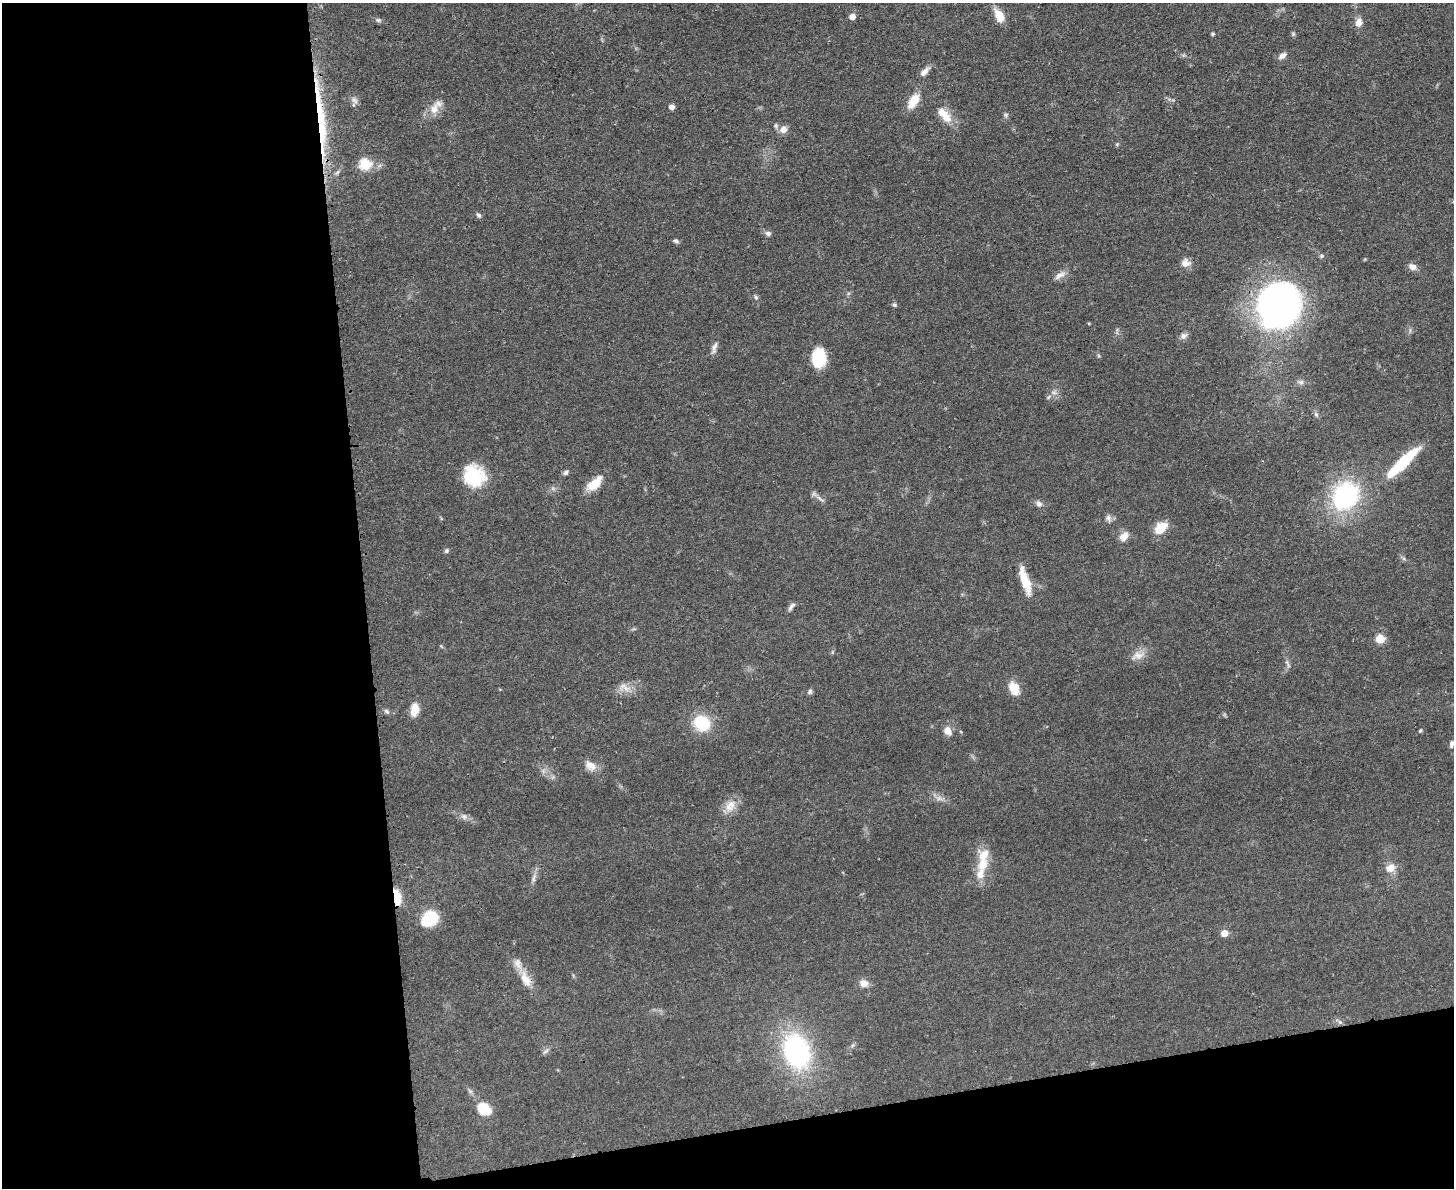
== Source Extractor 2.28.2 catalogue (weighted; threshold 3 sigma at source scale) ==
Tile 10 of 3 x 4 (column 1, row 4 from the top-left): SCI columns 142-1593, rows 12-1197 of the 4750 x 4765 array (HDU 1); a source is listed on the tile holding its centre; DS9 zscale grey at full resolution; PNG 1456 x 1190 px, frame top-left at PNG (2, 3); no overlay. Shown black and unused: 31% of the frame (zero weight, under 3 of 4 exposures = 2% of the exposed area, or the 3 px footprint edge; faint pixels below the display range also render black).
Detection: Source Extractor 2.28.2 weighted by HDU 2 'WHT'; one run over the whole footprint, this tile lists its part. Background 0.0459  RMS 0.0051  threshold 0.0232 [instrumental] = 3 sigma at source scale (4.5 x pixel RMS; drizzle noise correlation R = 1.50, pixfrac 1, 0.05/0.05 arcsec/px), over >= 5 px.
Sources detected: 78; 1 too faint to see at this stretch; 3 inside a brighter object's white glare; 1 long thin detection or spike segment (spike, bleed or trail) — not listed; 3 inside a brighter listed object's ellipse — not listed separately; the other 70 listed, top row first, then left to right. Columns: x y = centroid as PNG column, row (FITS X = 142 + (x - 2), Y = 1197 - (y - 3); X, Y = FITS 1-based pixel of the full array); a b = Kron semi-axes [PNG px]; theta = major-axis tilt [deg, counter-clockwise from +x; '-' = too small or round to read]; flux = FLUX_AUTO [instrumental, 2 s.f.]
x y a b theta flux
999 16 16 9 -62 7.1
852 17 5 5 - 4.7
378 20 7 6 - 1.1
1359 23 11 9 73 3.6
1213 34 5 4 - 0.64
1282 56 10 6 34 2.7
924 72 13 6 45 3.1
355 100 10 6 -45 1.8
913 101 20 10 58 7.9
672 107 5 4 - 3.1
434 109 17 11 71 5.8
944 114 25 11 -48 8.7
1006 115 6 5 - 0.97
784 129 9 8 - 4
1117 144 5 4 - 0.65
365 164 6 6 - 40
478 215 8 5 -46 1.1
768 233 8 6 -2 1.5
676 241 8 4 -13 1.1
1185 263 12 10 -8 3.5
1412 267 10 7 -24 3
1060 275 17 7 30 3.3
756 297 6 5 - 1
894 305 6 5 - 0.88
1278 305 34 32 65 290
1183 336 10 8 25 2
714 347 18 5 75 2.4
819 358 18 14 -89 19
1301 382 6 6 - 1.4
1054 393 7 4 -19 1.2
1316 415 7 5 -68 1.1
1404 461 37 10 44 28
566 472 8 5 48 1.3
474 476 24 22 -45 25
594 484 23 10 43 8.9
1345 496 18 15 54 86
820 498 14 4 -38 1.7
1039 503 9 7 -46 1.8
1109 518 10 7 -76 1.9
1161 528 16 10 43 9.4
1124 536 12 8 46 4.3
446 551 6 5 - 0.99
1025 581 34 9 -71 11
791 607 12 5 53 1.8
1380 639 5 5 - 19
1138 656 18 11 13 4.9
626 688 10 8 -32 3.7
1014 688 16 11 -64 8
810 692 7 5 59 1.2
414 710 15 9 82 6.7
387 711 8 5 -40 1.3
702 723 15 13 -42 22
948 731 12 9 -55 3.6
1420 731 5 4 - 0.63
1452 744 8 4 79 1.6
590 766 16 11 -34 5
730 806 19 12 57 6.2
464 816 9 7 -38 2.1
983 864 21 14 71 9.6
1390 868 13 11 23 4.7
534 878 13 4 74 2.1
397 897 15 6 -79 12
431 917 15 13 -53 16
1224 933 5 5 - 8.3
525 979 24 11 -66 8
864 983 10 8 -17 4.1
1340 1022 6 6 - 1.2
546 1051 9 4 35 1.3
797 1051 33 23 -70 87
485 1111 17 9 -19 8.7
Overlapping masked pixels (flux is a lower limit): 1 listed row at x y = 397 897